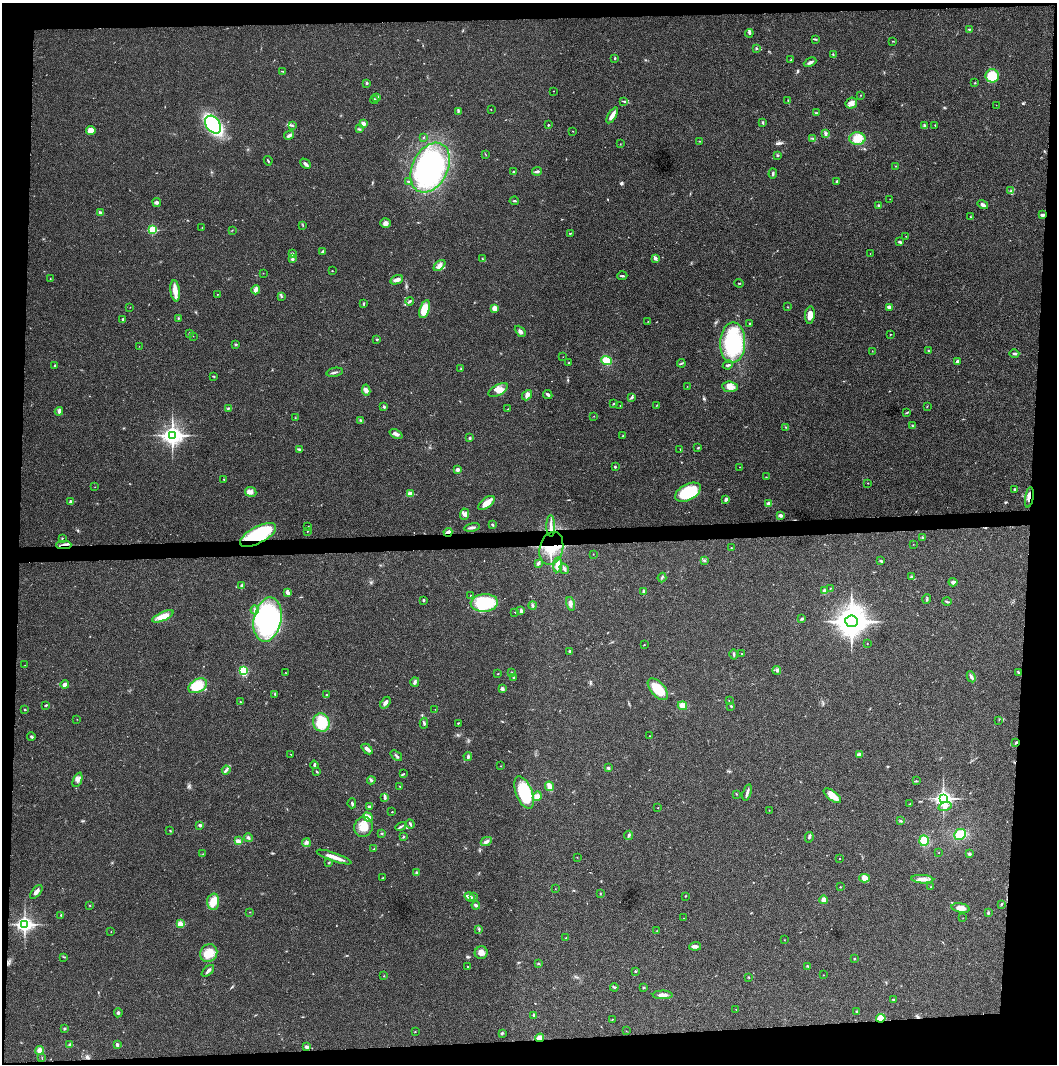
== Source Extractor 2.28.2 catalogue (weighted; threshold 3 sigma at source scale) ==
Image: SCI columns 4-4221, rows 3-4247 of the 4222 x 4247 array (HDU 1 of 3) = the unmasked area's bounding box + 8 px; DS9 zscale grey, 4 x 4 block average (1 PNG px = mean of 4 x 4 image px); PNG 1059 x 1066 px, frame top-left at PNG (2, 3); each listed source drawn as its Kron ellipse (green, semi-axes under 4 px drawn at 4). Shown black and unused: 9% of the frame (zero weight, under 3 of 4 exposures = <1% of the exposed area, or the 3 px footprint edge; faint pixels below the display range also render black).
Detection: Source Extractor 2.28.2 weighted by HDU 2 'WHT'. Background 0.0191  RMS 0.0041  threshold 0.0184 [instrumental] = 3 sigma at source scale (4.5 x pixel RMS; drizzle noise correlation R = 1.50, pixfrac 1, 0.05/0.05 arcsec/px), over >= 5 px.
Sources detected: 383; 2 too faint to see at this stretch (4 x 4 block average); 2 cosmic-ray / hot-pixel residue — neither listed nor drawn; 2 coinciding with a brighter row at this scale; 15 inside a brighter listed object's ellipse — not listed separately; the other 362 listed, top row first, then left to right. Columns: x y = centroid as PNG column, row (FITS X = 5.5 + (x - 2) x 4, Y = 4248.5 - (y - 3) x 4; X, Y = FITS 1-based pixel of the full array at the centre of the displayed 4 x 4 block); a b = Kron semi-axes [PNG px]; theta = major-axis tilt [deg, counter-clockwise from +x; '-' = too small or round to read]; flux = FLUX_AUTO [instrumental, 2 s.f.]
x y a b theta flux
969 29 2 2 - 2
749 33 4 3 - 3.7
815 39 2 2 - 1.1
893 41 3 2 - 1
756 48 2 2 - 2.4
833 55 3 2 - 2.1
615 58 2 2 - 2.5
791 60 2 2 - 1
810 62 7 3 26 7.3
283 71 2 2 - 1.2
992 76 6 6 - 60
367 83 2 2 - 3.3
975 83 2 2 - 1.9
553 91 2 2 - 0.71
860 95 2 2 - 0.93
377 97 3 2 - 2.2
374 100 4 2 - 3.1
624 101 3 2 - 1.7
788 101 3 2 - 1.8
851 103 6 5 - 10
996 105 2 2 - 0.51
491 110 2 2 - 0.68
458 111 4 2 - 2.4
816 113 2 2 - 1
612 115 9 3 58 16
763 122 3 2 - 2.8
363 123 3 3 - 7.6
213 125 10 7 -52 250
292 125 2 2 - 1.1
548 125 2 2 - 4.2
935 125 2 2 - 1.2
924 126 4 3 - 4
359 129 2 2 - 1.7
91 131 5 4 - 15
572 131 2 2 - 0.69
825 134 4 2 - 2.7
289 135 5 2 - 5.7
423 137 2 2 - 1.1
813 138 2 2 - 1
857 139 8 6 0 33
699 141 2 2 - 1.1
620 144 2 2 - 0.69
486 155 2 2 - 0.73
777 155 3 2 - 2.1
268 161 4 2 - 2.5
306 164 6 3 -43 5.7
895 166 2 2 - 0.88
430 168 26 17 63 420
537 171 5 2 - 5.9
514 172 3 2 - 4.5
773 174 5 2 - 3.7
408 181 4 2 - 1.7
837 181 3 2 - 3.2
1010 191 3 2 - 2.7
890 199 2 2 - 0.4
514 201 5 2 - 2.6
157 202 4 3 - 5.4
878 205 2 2 - 8
983 205 5 3 - 7.9
100 213 3 2 - 8.7
1042 215 4 3 - 4.8
970 217 2 2 - 1.1
385 223 5 4 - 8.3
303 225 3 2 - 0.9
202 227 2 2 - 0.53
152 230 2 2 - 150
232 230 2 2 - 0.78
570 233 3 2 - 1.5
906 236 2 2 - 0.83
900 242 4 2 - 3.1
323 251 3 2 - 4.8
870 253 2 2 - 0.64
292 254 3 2 - 3.9
655 258 3 3 - 5.6
292 259 4 2 - 3.5
483 259 3 2 - 1.4
439 265 7 4 41 9.4
332 271 2 2 - 0.95
263 273 2 2 - 1.1
622 276 5 2 - 3
50 279 2 2 - 0.87
397 280 6 3 23 9.5
739 283 5 2 - 1.7
256 290 4 3 - 9.7
175 291 11 4 -83 21
217 294 2 2 - 0.86
281 296 2 2 - 1.1
409 301 4 2 - 3.9
364 303 4 2 - 2.2
130 307 2 2 - 0.57
788 307 2 2 - 1.6
889 307 4 3 - 7.4
495 308 4 4 - 12
425 309 9 5 72 49
810 315 9 4 84 18
178 318 2 2 - 2
123 319 2 2 - 5.8
648 321 2 2 - 0.54
750 324 3 2 - 1.7
520 331 6 3 -47 6.1
190 333 3 2 - 2.6
890 334 2 2 - 1.7
193 336 2 2 - 0.67
377 339 2 2 - 6.1
733 343 20 12 87 200
235 344 2 2 - 8.4
139 346 2 2 - 0.77
872 351 2 2 - 0.76
928 351 2 2 - 1.6
1014 354 5 2 - 4.2
563 357 2 2 - 0.47
607 360 5 4 - 37
957 361 4 2 - 4.8
569 363 2 2 - 1.6
681 363 4 2 - 2.8
728 365 5 2 - 3.1
55 366 3 2 - 1.7
461 369 3 2 - 1
335 372 8 2 12 4.9
213 376 3 2 - 1.5
687 386 2 2 - 0.6
730 387 8 5 -8 16
366 390 6 4 -82 9.3
498 390 10 5 29 19
548 394 5 2 - 4.5
527 395 6 4 51 9.1
632 397 4 2 - 2.7
613 404 2 2 - 1.6
657 405 3 2 - 1.3
620 406 2 2 - 1.1
927 406 2 2 - 0.67
384 407 3 2 - 3.1
228 408 3 2 - 1.8
508 409 2 2 - 0.82
59 411 4 4 - 6.8
907 412 3 2 - 1.5
594 416 2 2 - 0.65
295 418 2 2 - 0.81
361 420 3 2 - 2.9
912 426 3 2 - 1.5
786 427 2 2 - 1.2
396 434 7 2 -24 10
172 435 4 3 - 1300
623 436 3 2 - 1.6
470 438 3 2 - 2.5
698 448 3 2 - 2.2
299 449 3 2 - 5
680 449 2 2 - 0.66
615 467 2 2 - 2.8
740 467 2 2 - 0.61
457 470 2 2 - 26
766 477 2 2 - 1
224 479 2 2 - 1.1
867 483 2 2 - 0.82
95 487 2 2 - 0.55
1014 489 2 2 - 2.4
251 492 6 5 - 9.2
688 492 14 8 27 120
410 494 2 2 - 55
1029 497 10 3 80 12
726 499 4 3 - 3.8
71 502 3 3 - 6.7
486 503 9 5 37 21
769 503 2 2 - 31
465 514 5 4 - 8.8
781 515 3 2 - 7.3
493 525 2 2 - 2.2
308 526 2 2 - 1.3
551 526 10 2 -90 10
472 527 8 2 10 5.7
307 531 2 2 - 1
448 532 4 2 - 22
258 535 20 8 28 170
922 537 2 2 - 1.4
62 538 2 2 - 1.4
913 544 2 2 - 0.55
64 545 7 2 0 7.4
551 548 17 11 75 57
731 548 3 2 - 1.2
593 554 2 2 - 0.49
705 560 3 2 - 2.1
881 561 3 2 - 4.5
538 563 3 2 - 6.6
558 565 7 4 84 11
564 569 5 2 - 4.8
662 577 5 2 - 2.8
911 577 3 2 - 3.7
953 582 4 3 - 5.8
242 585 3 2 - 4.1
830 588 2 2 - 1.2
644 591 3 2 - 4.7
824 591 4 3 - 9.7
287 593 4 3 - 4.8
470 595 2 2 - 1.2
927 599 4 2 - 2.8
424 600 2 2 - 3.2
947 601 4 2 - 2.8
484 603 14 9 4 150
570 604 7 3 -76 7
533 605 4 2 - 3.5
255 610 4 3 - 5.2
521 611 3 2 - 6.5
515 612 3 2 - 1.2
163 616 11 4 24 29
268 619 22 14 79 400
802 619 3 2 - 2.4
851 621 6 6 - 3900
867 643 2 2 - 0.66
644 645 2 2 - 0.66
570 651 3 2 - 3.6
742 654 2 2 - 0.94
734 655 5 2 - 3.2
25 665 2 2 - 0.53
777 670 4 2 - 3.7
243 671 3 2 - 88
1018 672 3 2 - 1.5
286 673 2 2 - 0.75
512 673 3 2 - 2.3
498 674 2 2 - 0.88
971 677 5 3 - 5.4
514 678 3 2 - 1.9
415 682 5 3 - 4.7
65 685 4 3 - 12
198 686 10 6 29 62
502 689 3 3 - 6.8
658 689 13 7 -48 57
275 694 3 2 - 1.7
326 695 2 2 - 2.8
729 701 2 2 - 0.94
240 702 2 2 - 1.4
385 703 6 3 55 7.1
46 705 3 2 - 2.4
682 706 5 4 - 17
731 706 3 2 - 2.6
25 709 3 2 - 1.9
435 709 2 2 - 0.59
77 719 2 2 - 0.63
999 720 2 2 - 0.68
321 722 9 8 - 69
424 723 5 2 - 3.7
458 723 2 2 - 1.6
31 736 4 2 - 2.7
650 736 2 2 - 0.57
1016 742 3 2 - 2.3
367 749 6 3 -43 11
291 754 2 2 - 1.7
859 754 4 3 - 3.4
396 756 6 2 -38 3.7
468 756 4 2 - 4.2
314 765 4 2 - 4
501 766 2 2 - 0.67
608 768 3 3 - 3.5
226 770 4 2 - 4.6
317 772 3 2 - 2
403 774 3 2 - 1.7
77 780 7 3 67 8.3
371 780 4 2 - 3.8
916 781 2 2 - 1.5
399 786 2 2 - 0.79
550 786 5 3 - 16
524 792 17 8 -69 140
747 792 8 2 74 6.4
736 794 2 2 - 1.8
537 796 5 3 - 13
832 796 10 4 -36 27
385 798 4 3 - 3.9
943 798 3 3 - 920
352 803 5 2 - 3.4
910 804 2 2 - 1.5
369 806 3 2 - 3.1
658 807 2 2 - 0.71
945 807 6 4 17 8.6
769 810 2 2 - 0.65
392 812 2 2 - 1.1
368 817 5 3 - 22
901 821 2 2 - 1.6
410 824 5 2 - 3.7
200 825 2 2 - 17
363 827 10 9 - 33
401 827 5 2 - 3.5
170 830 2 2 - 1.2
382 833 3 2 - 1.4
960 834 6 5 - 49
629 835 5 3 - 4
248 837 4 3 - 4.5
403 837 3 2 - 1.4
809 837 5 3 - 3.6
238 841 4 3 - 9.2
486 841 6 3 28 7.2
924 841 5 5 - 31
306 843 4 4 - 5.6
374 848 2 2 - 1.1
939 852 2 2 - 0.69
203 854 2 2 - 0.88
969 854 3 2 - 4.1
334 857 18 3 -19 22
577 857 2 2 - 0.66
839 859 2 2 - 0.9
329 863 2 2 - 1.8
417 873 2 2 - 13
383 878 3 2 - 1.6
865 878 5 4 - 17
922 879 11 4 -4 17
840 887 2 2 - 0.83
931 887 2 2 - 1.5
555 889 2 2 - 0.64
36 892 8 3 52 10
600 893 2 2 - 1.1
686 896 2 2 - 1.1
470 897 5 3 - 8.8
474 897 4 2 - 2.3
823 900 4 3 - 9.8
213 902 8 6 86 26
1001 904 4 2 - 2.4
90 905 2 2 - 1.1
476 905 4 3 - 6.6
961 908 9 4 -11 20
250 912 2 2 - 0.88
988 913 3 2 - 3.3
61 915 2 2 - 1
683 918 2 2 - 0.56
963 918 2 2 - 0.49
25 924 4 3 - 800
180 924 2 2 - 67
479 929 3 2 - 2.2
111 931 2 2 - 0.52
657 931 2 2 - 0.46
566 938 4 2 - 1.4
784 940 2 2 - 0.61
695 946 6 3 5 8.7
209 953 9 8 - 32
481 953 6 6 - 14
64 957 2 2 - 1
854 959 2 2 - 1.7
539 963 2 2 - 1.2
467 966 2 2 - 1
808 966 3 2 - 2.4
208 971 7 2 43 6.6
635 971 3 2 - 1.9
823 975 2 2 - 0.75
384 976 2 2 - 0.92
749 977 3 2 - 1
614 987 4 2 - 2.1
643 987 2 2 - 6.7
663 995 10 3 -1 12
893 999 2 2 - 2.9
736 1009 2 2 - 0.95
856 1011 3 2 - 1.9
118 1013 4 2 - 4.2
534 1015 3 2 - 2.3
881 1018 5 4 - 29
612 1020 3 2 - 1.3
64 1028 3 2 - 2.5
415 1031 2 2 - 1
626 1031 2 2 - 0.58
502 1033 3 2 - 2
540 1038 4 3 - 23
70 1044 2 2 - 4.8
117 1044 3 3 - 3.6
306 1047 3 3 - 6.1
40 1050 4 3 - 15
42 1057 2 2 - 0.68
Overlapping masked pixels (flux is a lower limit): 8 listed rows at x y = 1029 497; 448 532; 258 535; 64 545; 551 548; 1016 742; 881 1018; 540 1038
Diffuse or blended objects may show on this block-average render without a row.